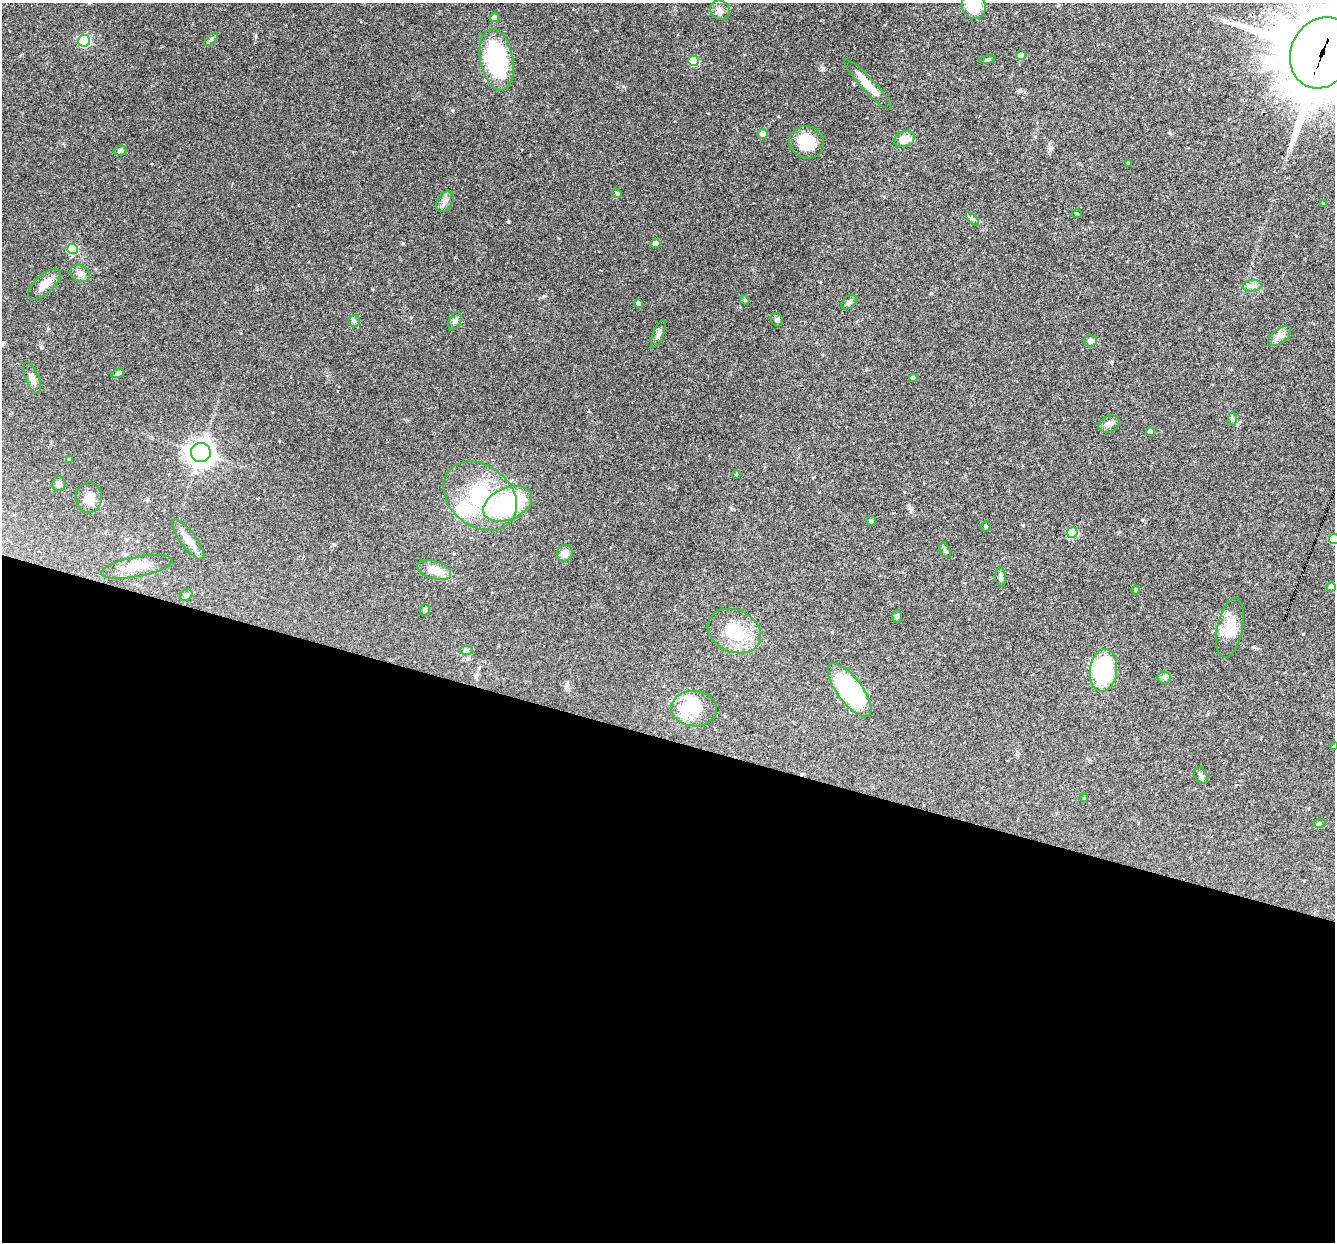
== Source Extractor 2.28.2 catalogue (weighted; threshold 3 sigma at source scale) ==
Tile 14 of 4 x 4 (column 2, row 4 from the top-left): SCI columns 1333-2665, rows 258-1497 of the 5330 x 5347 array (HDU 1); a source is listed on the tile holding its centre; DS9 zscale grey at full resolution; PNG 1337 x 1244 px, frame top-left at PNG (2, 3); each listed source drawn as its Kron ellipse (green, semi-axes under 4 px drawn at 4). Shown black and unused: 41% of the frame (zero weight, under 3 of 4 exposures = <1% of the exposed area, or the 3 px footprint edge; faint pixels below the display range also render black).
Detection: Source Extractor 2.28.2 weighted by HDU 2 'WHT'; one run over the whole footprint, this tile lists its part. Background 0.0579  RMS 0.0032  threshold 0.0146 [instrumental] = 3 sigma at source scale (4.5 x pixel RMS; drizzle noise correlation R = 1.50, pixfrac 1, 0.05/0.05 arcsec/px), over >= 5 px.
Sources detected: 78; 1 inside a brighter object's white glare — neither listed nor drawn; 3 inside a brighter listed object's ellipse — not listed separately; the other 74 listed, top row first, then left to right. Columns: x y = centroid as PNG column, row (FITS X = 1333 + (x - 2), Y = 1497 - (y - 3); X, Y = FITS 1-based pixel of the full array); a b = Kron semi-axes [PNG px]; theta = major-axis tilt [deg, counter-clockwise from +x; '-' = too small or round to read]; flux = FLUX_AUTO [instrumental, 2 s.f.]
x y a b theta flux
974 6 13 11 -61 8.2
720 10 10 9 - 1.7
494 18 4 4 - 2
211 39 9 3 45 0.58
84 41 6 6 - 34
1322 53 37 31 64 3700
1021 55 5 5 - 1.8
497 59 31 16 -80 36
987 59 7 3 10 0.45
694 61 5 5 - 12
868 85 33 6 -47 5.4
763 134 5 5 - 2.4
904 139 11 7 22 4.8
807 142 17 16 - 10
120 150 6 5 - 0.93
1128 163 3 3 - 0.34
617 193 5 4 - 0.37
445 202 11 7 55 1.6
1324 204 4 4 - 0.58
1077 214 5 3 - 0.3
972 219 8 3 -45 0.58
655 244 5 4 - 1.9
72 249 5 5 - 17
80 273 10 8 -27 1.5
45 284 20 9 42 3.9
1252 286 9 6 7 1.2
745 300 5 4 - 0.45
849 302 9 6 39 0.81
638 304 4 4 - 1.7
777 320 7 5 -59 0.6
354 321 6 5 - 0.63
455 321 9 6 66 0.96
658 334 14 5 68 1.4
1280 336 13 7 35 1.8
1090 341 6 6 - 1.1
118 373 7 4 19 0.6
32 378 16 7 -67 2.3
913 378 4 4 - 1.4
1232 419 7 4 -90 0.62
1109 424 11 8 19 1.7
1151 432 4 4 - 2.4
201 452 10 9 - 240
69 459 4 3 - 0.49
736 474 4 3 - 0.38
59 484 7 6 - 1.9
480 496 40 30 -39 28
89 498 15 13 88 3.8
508 504 26 16 23 38
871 521 5 5 - 0.45
986 526 5 4 - 0.53
1072 532 5 5 - 17
1334 539 5 5 - 12
188 540 24 8 -53 4.2
945 550 8 5 -62 0.67
565 553 8 7 - 2.6
137 567 36 10 11 5.5
434 570 17 9 -17 4.5
1001 577 9 5 -85 0.76
1331 587 4 4 - 2.3
1136 590 5 3 - 0.34
186 595 7 5 44 0.63
425 610 6 5 - 0.54
897 617 6 5 - 0.52
1230 628 30 13 79 6.9
734 631 28 21 -24 12
466 650 7 4 1 0.57
1103 670 21 13 84 33
1164 677 6 6 - 0.78
850 690 32 12 -53 45
694 709 23 17 -5 8.2
1334 746 4 4 - 0.31
1201 776 9 6 -60 0.94
1084 798 4 3 - 0.27
1319 823 6 4 2 0.46
Overlapping masked pixels (flux is a lower limit): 1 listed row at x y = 1322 53
Isophote crosses this tile's border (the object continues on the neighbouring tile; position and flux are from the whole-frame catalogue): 4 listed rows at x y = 974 6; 1322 53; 1334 539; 1334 746
Unlisted compact peaks at least as high as the median listed source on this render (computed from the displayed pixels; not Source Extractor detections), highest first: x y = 823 68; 544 296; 508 222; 1303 634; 1020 91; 403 243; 911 509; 41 347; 1023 525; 1111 362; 453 110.